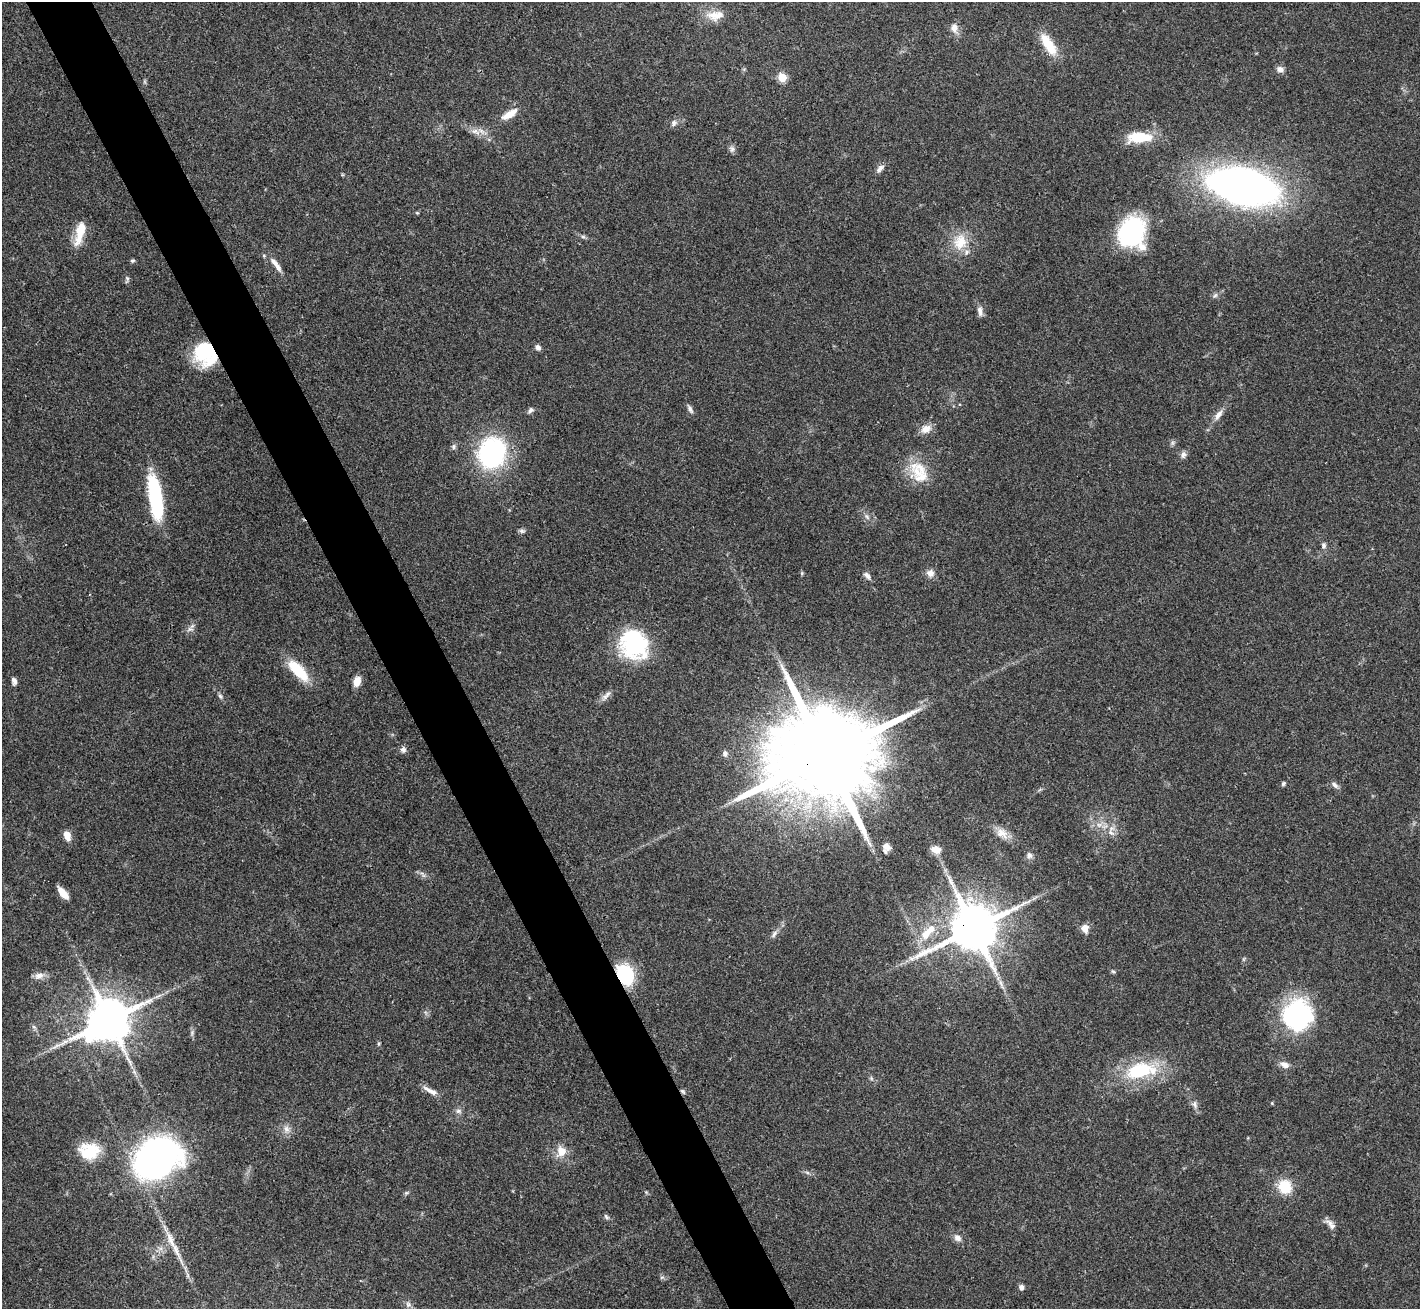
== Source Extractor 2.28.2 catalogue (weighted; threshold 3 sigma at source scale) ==
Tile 11 of 4 x 4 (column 3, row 3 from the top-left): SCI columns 2841-4258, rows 1462-2768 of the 5679 x 5670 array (HDU 1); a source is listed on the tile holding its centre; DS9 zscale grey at full resolution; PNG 1422 x 1311 px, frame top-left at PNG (2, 2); no overlay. Shown black and unused: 5% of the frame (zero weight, under 3 of 4 exposures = <1% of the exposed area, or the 3 px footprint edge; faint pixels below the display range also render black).
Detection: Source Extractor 2.28.2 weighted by HDU 2 'WHT'; one run over the whole footprint, this tile lists its part. Background 0.0648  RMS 0.0052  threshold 0.0234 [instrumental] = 3 sigma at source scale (4.5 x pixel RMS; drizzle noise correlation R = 1.50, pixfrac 1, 0.05/0.05 arcsec/px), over >= 5 px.
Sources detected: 96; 1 long thin detection or spike segment (spike, bleed or trail) — not listed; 5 inside a brighter listed object's ellipse — not listed separately; the other 90 listed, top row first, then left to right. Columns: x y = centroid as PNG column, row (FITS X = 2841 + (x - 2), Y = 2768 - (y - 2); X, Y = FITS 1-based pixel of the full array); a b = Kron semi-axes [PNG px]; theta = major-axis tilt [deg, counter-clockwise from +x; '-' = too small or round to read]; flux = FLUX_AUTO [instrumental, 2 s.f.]
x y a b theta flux
716 15 24 13 8 8
954 28 11 8 -86 3.7
1048 44 28 11 -57 14
1280 69 10 7 -18 2.4
782 77 5 5 - 23
510 114 22 8 32 6.8
674 123 9 7 68 1.8
475 131 16 7 -17 4.1
1139 137 31 12 2 17
732 149 10 7 -83 1.6
880 168 13 6 45 2.2
1243 186 45 24 -11 440
417 213 5 3 - 0.48
80 232 31 10 75 12
1131 232 25 21 74 81
583 237 7 4 -19 1
960 242 23 19 79 13
132 261 6 5 - 0.89
275 263 15 7 -52 3.4
127 278 6 4 -45 0.88
1215 295 9 5 41 1.4
980 311 14 6 -80 2.7
538 347 8 6 -45 1.9
204 351 22 17 66 36
690 409 12 5 -60 1.8
530 410 8 6 46 1.6
1218 415 17 7 56 3.7
926 429 14 10 26 4.7
453 447 7 7 - 1.3
492 453 34 28 64 73
1183 455 10 7 74 1.9
920 476 40 19 -49 16
155 497 48 13 -82 45
867 517 9 4 -55 1.4
522 531 9 5 -9 1.2
1324 545 8 6 89 1.4
802 573 6 4 90 0.66
930 573 10 9 - 3.4
867 575 11 6 -44 2.2
190 629 10 7 34 2
634 644 35 30 -58 48
298 670 31 12 -47 18
14 681 8 5 -77 2
357 681 12 8 71 4.5
606 695 18 6 49 2.6
220 696 7 5 -61 1.1
403 750 8 7 - 1.8
725 754 7 6 - 1.6
827 754 35 21 22 18000
1283 784 6 4 57 0.91
1334 785 11 6 -42 1.9
1099 825 7 6 - 2
1111 828 10 8 41 3.2
1002 833 18 12 -34 5.7
67 835 10 7 -71 5.4
886 847 9 8 - 3.1
936 850 11 8 -12 4.3
1029 855 9 8 - 2.1
63 893 13 6 -50 6
973 928 14 13 - 3100
1085 928 11 9 -77 3.7
774 934 12 6 57 2
925 934 15 11 64 7.7
1113 971 6 4 -2 0.75
625 975 16 12 -59 41
39 976 13 8 8 3.5
1297 1015 32 30 82 70
109 1020 13 12 - 2200
34 1027 8 4 -45 1.1
1285 1064 12 8 -25 3.4
1140 1071 35 19 17 33
871 1078 6 4 -72 0.8
430 1091 22 6 -27 3.8
683 1091 8 5 -44 1
1272 1103 4 4 - 0.54
1195 1104 10 7 -78 2.1
458 1111 8 6 -1 1.7
286 1129 10 8 -72 3.1
89 1151 24 19 -5 18
561 1151 9 8 - 8.3
156 1158 30 23 31 290
807 1172 6 4 -20 0.96
1285 1187 16 15 - 13
406 1193 6 5 - 0.82
606 1217 8 5 -47 1.1
1331 1224 18 7 -48 3
957 1238 10 8 -30 2.6
171 1240 31 8 -67 8.1
662 1277 6 4 18 0.79
1021 1287 6 5 - 2
Overlapping masked pixels (flux is a lower limit): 5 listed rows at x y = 204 351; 827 754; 973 928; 625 975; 683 1091